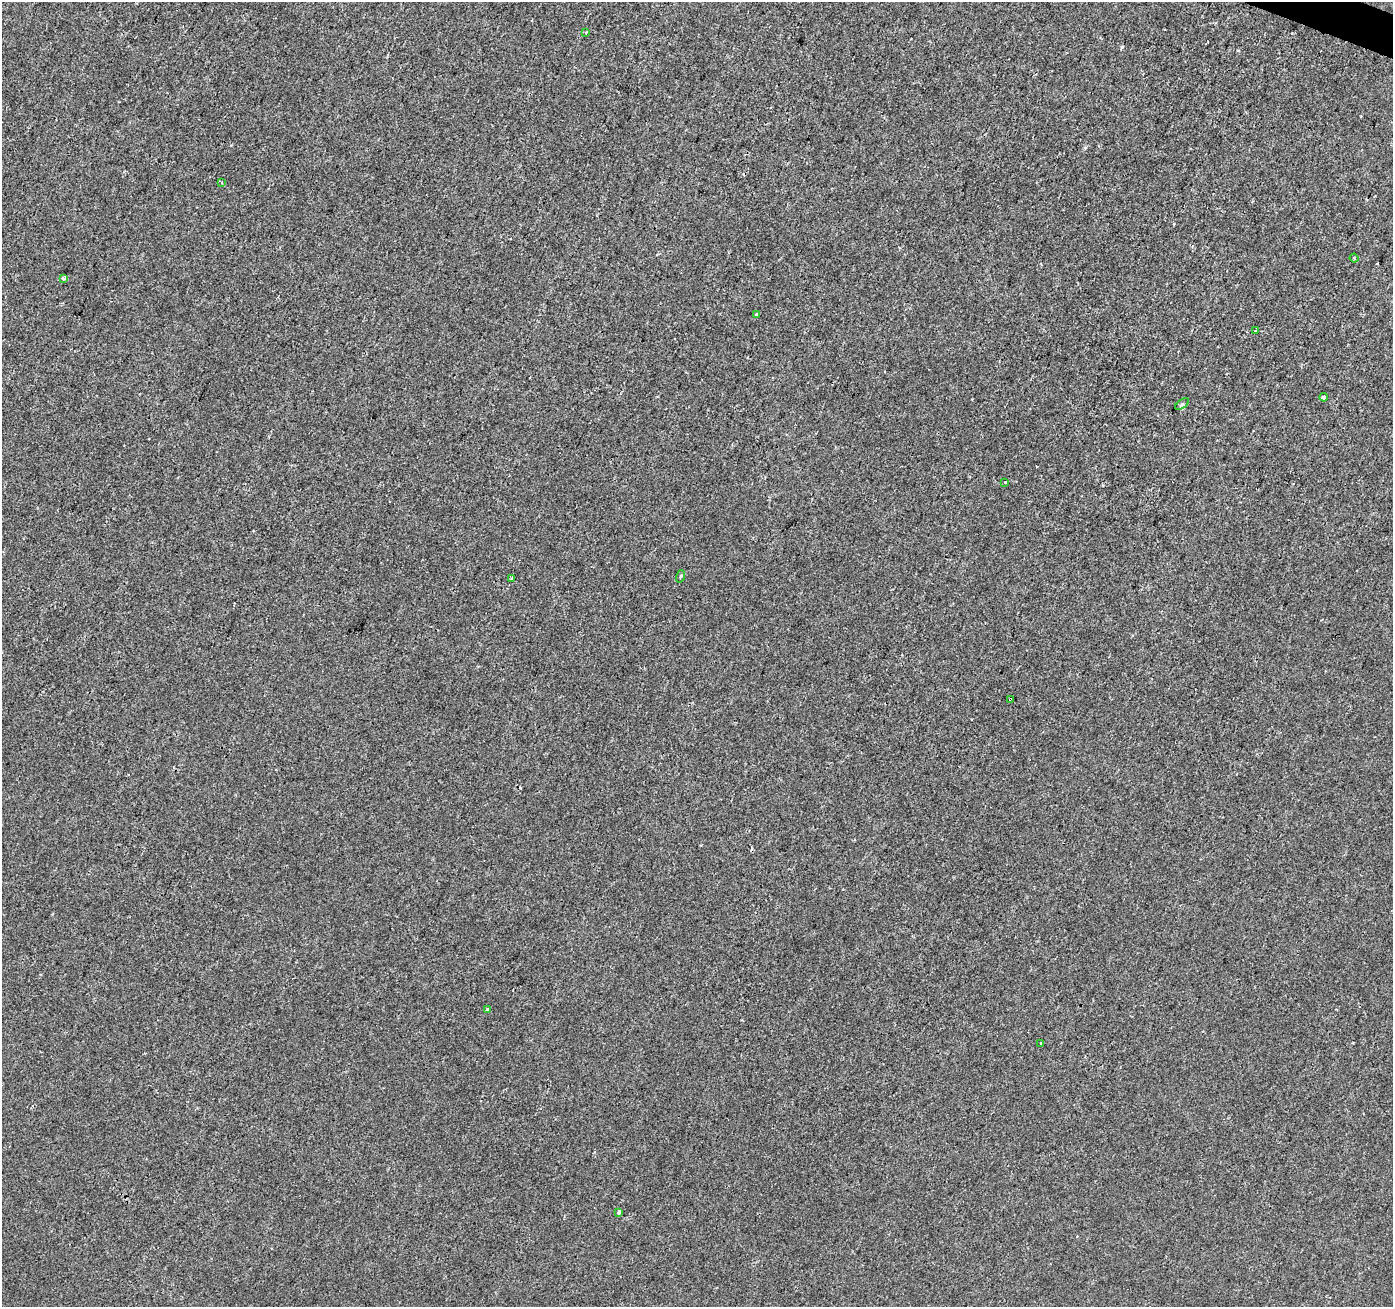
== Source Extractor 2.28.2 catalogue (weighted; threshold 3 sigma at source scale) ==
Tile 10 of 4 x 4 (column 2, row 3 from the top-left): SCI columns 1399-2789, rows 1580-2884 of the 5571 x 5702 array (HDU 1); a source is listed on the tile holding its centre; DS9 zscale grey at full resolution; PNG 1395 x 1309 px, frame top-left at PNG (2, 2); each listed source drawn as its Kron ellipse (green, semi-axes under 4 px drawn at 4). Shown black and unused: <1% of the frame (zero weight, under 2 of 3 exposures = <1% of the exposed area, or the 3 px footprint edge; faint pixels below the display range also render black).
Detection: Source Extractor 2.28.2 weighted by HDU 2 'WHT'; one run over the whole footprint, this tile lists its part. Background -2.97e-04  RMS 0.0026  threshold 0.0116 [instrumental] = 3 sigma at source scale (4.5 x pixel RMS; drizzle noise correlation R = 1.50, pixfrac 1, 0.0396/0.0396 arcsec/px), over >= 5 px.
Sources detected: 16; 1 cosmic-ray / hot-pixel residue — neither listed nor drawn; the other 15 listed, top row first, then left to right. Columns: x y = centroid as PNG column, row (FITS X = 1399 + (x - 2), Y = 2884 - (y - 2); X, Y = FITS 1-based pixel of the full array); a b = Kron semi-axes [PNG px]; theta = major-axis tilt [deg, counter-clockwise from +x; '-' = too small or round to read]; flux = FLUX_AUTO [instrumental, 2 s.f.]
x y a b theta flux
586 32 4 3 - 0.72
221 183 3 2 - 0.23
1354 258 4 3 - 0.29
63 278 3 3 - 1.1
757 314 3 3 - 0.44
1256 330 3 3 - 0.8
1324 397 4 4 - 1.7
1182 404 8 4 36 0.53
1005 482 3 3 - 0.92
680 576 6 4 72 0.48
512 579 4 4 - 0.29
1010 699 3 2 - 0.23
488 1009 4 3 - 2.4
1041 1043 3 2 - 0.48
619 1212 4 3 - 0.94
Overlapping masked pixels (flux is a lower limit): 1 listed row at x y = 1010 699